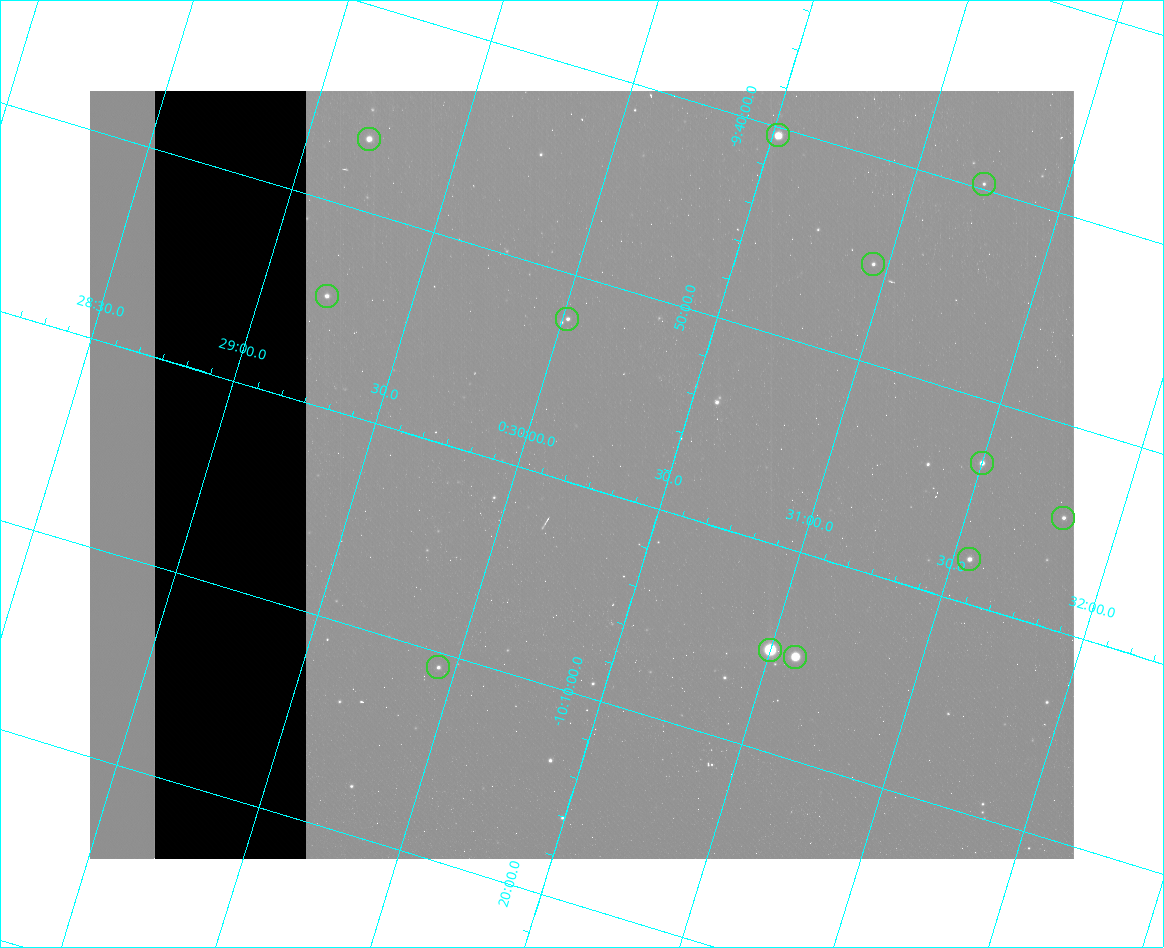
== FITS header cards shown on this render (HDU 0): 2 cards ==
NAXIS1  =                  984 / Size of image - Xaxis
NAXIS2  =                  768 / Size of image - Yaxis

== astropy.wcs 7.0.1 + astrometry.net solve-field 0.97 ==
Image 984 x 768 px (HDU 0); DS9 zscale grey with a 90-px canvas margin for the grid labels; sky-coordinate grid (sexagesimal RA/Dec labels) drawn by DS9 from the SOLVED WCS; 12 Tycho-2 reference stars matched to detected sources circled (green)
Header WCS: none
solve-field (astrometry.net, Tycho-2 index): SOLVED blind (the file carries no WCS)
Solved WCS: RA---TAN-SIP/DEC--TAN-SIP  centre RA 00:30:13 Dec -09:59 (7.55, -9.99 deg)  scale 2.99 arcsec/px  FOV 49.1' x 38.3'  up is -17 deg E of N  parity flipped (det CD > 0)
(file carries no celestial WCS; the grid is the blind solution)
Tycho-2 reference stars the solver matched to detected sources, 12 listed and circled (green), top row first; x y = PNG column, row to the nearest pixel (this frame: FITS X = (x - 90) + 1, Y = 768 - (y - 91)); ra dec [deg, ICRS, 3 dp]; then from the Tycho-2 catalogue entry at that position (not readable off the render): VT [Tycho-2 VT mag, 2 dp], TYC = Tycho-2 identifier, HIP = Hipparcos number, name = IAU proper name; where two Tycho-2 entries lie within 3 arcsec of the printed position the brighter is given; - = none
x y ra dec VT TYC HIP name
778 135 7.630 -9.673 9.11 5262-162-1 - -
369 139 7.300 -9.775 10.33 5262-1046-1 - -
984 184 7.808 -9.662 12.62 5269-2245-1 - -
873 264 7.738 -9.753 11.99 5269-2311-1 - -
327 296 7.305 -9.910 11.22 5262-533-1 - -
567 319 7.504 -9.871 11.88 5262-156-1 - -
982 463 7.875 -9.885 10.69 5269-806-1 - -
1063 518 7.954 -9.909 11.98 5269-2144-1 - -
969 559 7.888 -9.964 11.29 5269-2005-1 - -
770 650 7.750 -10.085 6.91 5269-2391-1 2431 -
795 657 7.772 -10.084 8.43 5269-2011-1 2444 -
438 667 7.486 -10.179 12.04 5265-73-1 - -